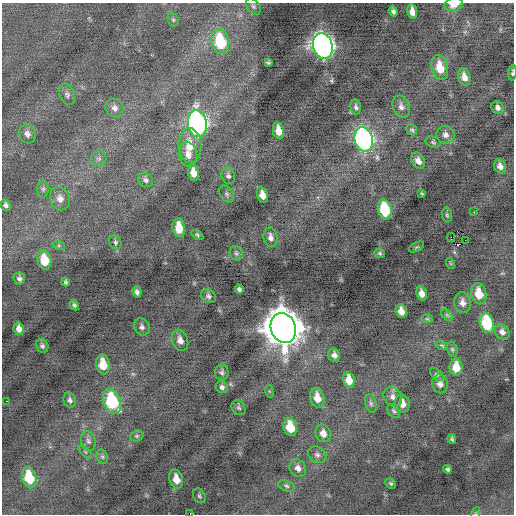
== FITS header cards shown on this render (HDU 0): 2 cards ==
NAXIS1  =                  512 / Axis length
NAXIS2  =                  512 / Axis length

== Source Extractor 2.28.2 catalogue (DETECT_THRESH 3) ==
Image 512 x 512 px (HDU 0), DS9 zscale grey, 1 PNG px = 1 image px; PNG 516 x 516 px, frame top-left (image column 1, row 512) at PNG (2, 3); each listed source drawn as its Kron ellipse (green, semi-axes under 4 px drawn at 4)
Background -0.272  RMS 0.74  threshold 2.22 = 3 sigma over >= 5 px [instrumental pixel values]
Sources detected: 109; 1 with non-positive FLUX_AUTO (blend fragments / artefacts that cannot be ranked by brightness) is neither listed nor drawn; the other 108 listed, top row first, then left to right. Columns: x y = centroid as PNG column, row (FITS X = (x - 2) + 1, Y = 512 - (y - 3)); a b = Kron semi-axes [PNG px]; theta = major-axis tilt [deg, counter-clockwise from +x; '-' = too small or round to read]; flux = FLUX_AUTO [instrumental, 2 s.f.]
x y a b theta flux
454 4 9 6 11 480
253 6 9 6 -51 130
393 11 5 4 - 120
412 12 8 5 -80 330
173 20 7 5 -69 88
220 42 12 8 -77 2600
323 46 13 9 -73 33000
268 62 4 3 - 73
440 67 13 8 -77 910
512 73 7 3 86 79
464 77 9 6 -73 340
67 94 11 7 -66 180
356 107 8 5 -81 120
401 107 11 8 -70 250
114 108 9 8 - 250
498 108 7 5 -56 160
197 124 13 9 -80 16000
412 130 6 4 -45 90
278 131 8 5 -80 510
27 134 9 8 - 230
445 135 9 8 - 230
364 139 12 9 -75 15000
433 142 8 5 -21 92
190 145 17 11 -86 930
188 154 13 9 -78 390
99 159 7 7 - 180
418 161 9 6 -59 260
500 166 7 6 - 250
193 173 8 5 -79 490
228 176 8 6 -74 150
145 180 8 6 -35 140
43 189 8 6 89 130
421 193 3 2 - 46
227 194 9 6 -54 130
262 195 8 5 -75 420
60 199 12 9 -68 360
6 205 6 4 -62 140
385 210 10 6 -77 2500
474 212 3 2 - 87
447 215 7 5 -88 90
179 228 9 6 -80 830
197 235 6 4 -32 71
270 237 10 7 -79 260
451 237 4 2 - 190
465 240 2 2 - 19
115 242 7 6 - 110
59 246 6 4 -19 74
417 247 8 3 26 57
236 253 7 6 - 100
380 253 5 4 - 72
44 260 10 7 -78 1000
450 263 6 3 -70 45
19 279 6 5 - 140
66 282 4 3 - 82
239 289 4 4 - 120
137 292 6 4 -78 140
421 293 7 5 -77 310
479 294 11 7 -78 880
208 296 8 6 -43 140
462 303 10 8 -88 290
74 305 5 4 - 91
401 311 7 5 -71 410
447 315 7 4 -45 83
427 319 6 4 -1 64
487 323 10 7 -75 2800
142 327 9 7 -61 180
283 328 15 12 -71 130000
19 329 6 5 - 250
502 332 8 7 - 220
180 340 11 8 -71 330
442 345 6 4 -19 62
42 346 7 6 - 120
452 349 7 5 -72 90
334 355 6 5 - 200
103 364 10 6 -81 860
456 367 8 6 -88 700
222 372 8 6 86 130
437 374 8 5 -43 100
349 380 8 6 -77 650
440 384 9 8 - 250
222 387 6 6 - 140
269 391 6 4 -71 57
393 397 10 8 -48 250
317 398 10 7 -76 570
70 400 7 6 - 160
6 401 2 2 - 170
112 401 13 8 -68 3600
371 403 9 5 -73 120
402 403 9 7 -77 420
239 408 8 6 -50 110
394 411 8 5 -51 99
290 427 9 6 -74 1200
323 433 9 7 -67 310
137 436 7 5 20 93
452 439 5 3 - 83
88 441 10 7 -70 170
85 452 8 3 -45 63
317 455 9 8 - 170
102 457 7 5 -67 110
298 468 9 7 -58 260
447 469 4 4 - 100
29 478 11 7 -77 1600
176 479 10 6 -75 600
391 483 6 4 -48 74
286 486 9 5 -19 120
199 496 8 6 -63 100
476 513 6 4 71 64
190 514 2 2 - 440
At the frame edge (FLAGS 8, measured only in part): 4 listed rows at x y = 454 4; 512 73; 476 513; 190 514
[1 non-positive-flux detection neither listed nor drawn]